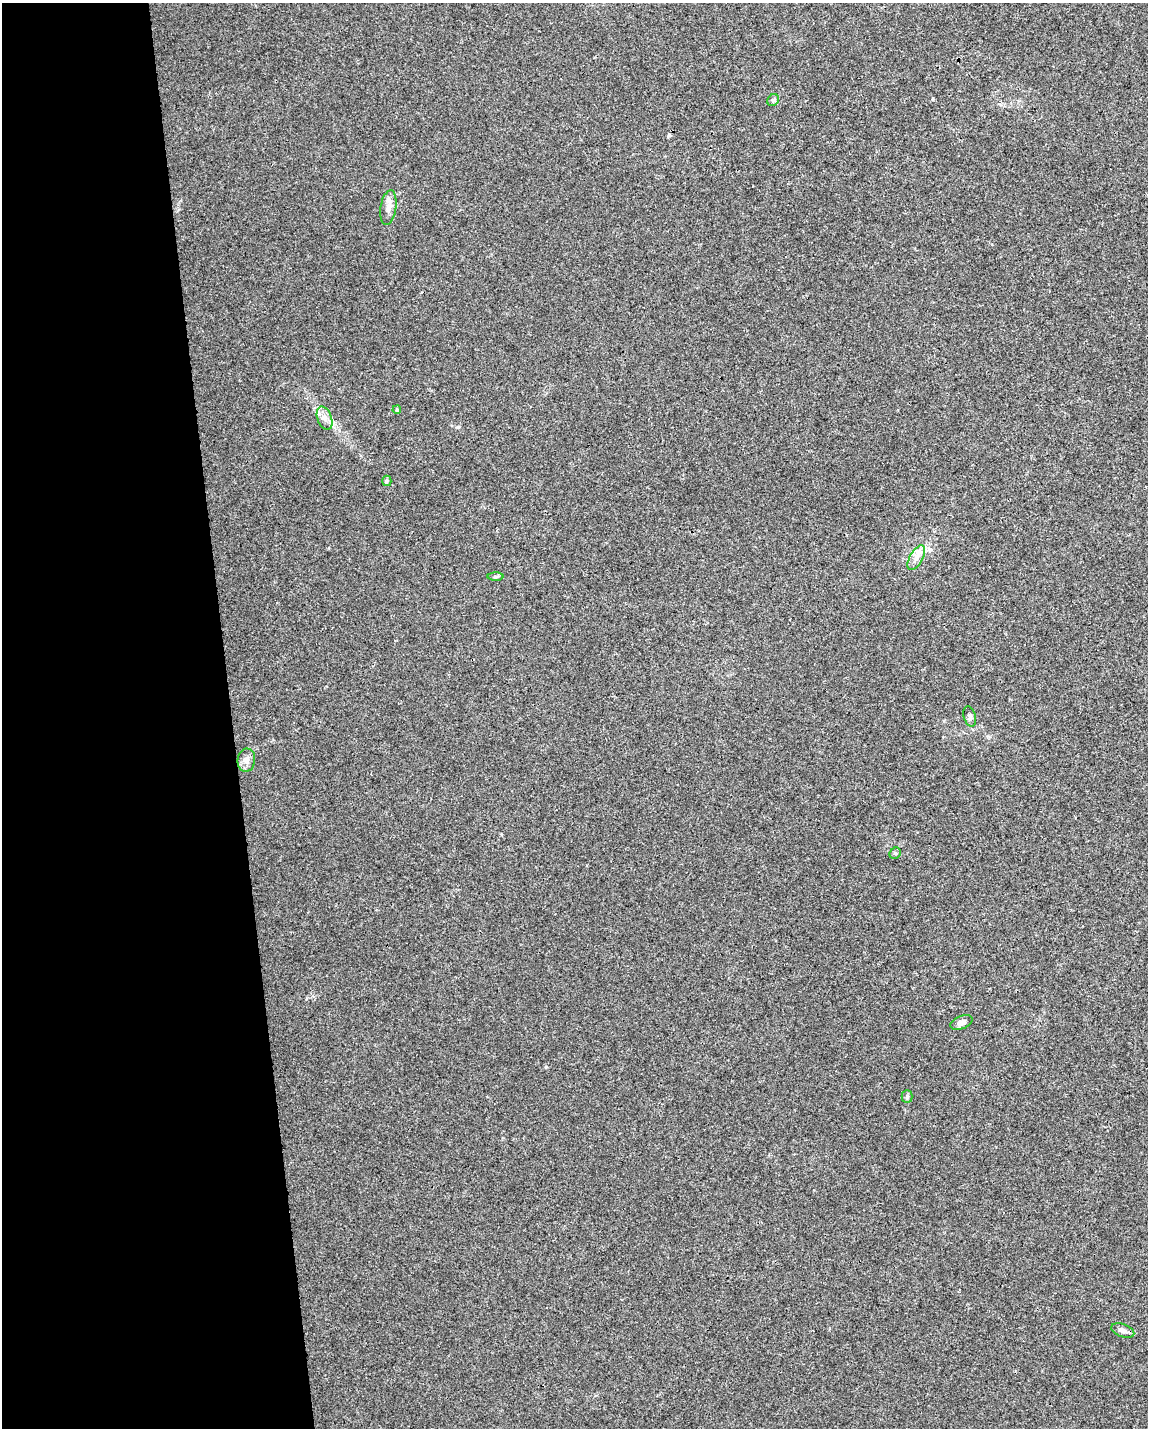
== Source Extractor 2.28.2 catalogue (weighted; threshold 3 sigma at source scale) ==
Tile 5 of 4 x 3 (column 1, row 2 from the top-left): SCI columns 1-1146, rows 1478-2903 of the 4584 x 4338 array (HDU 1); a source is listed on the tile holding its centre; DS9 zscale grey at full resolution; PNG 1150 x 1430 px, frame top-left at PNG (2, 3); each listed source drawn as its Kron ellipse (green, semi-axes under 4 px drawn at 4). Shown black and unused: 20% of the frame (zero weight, under 3 of 4 exposures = <1% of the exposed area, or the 3 px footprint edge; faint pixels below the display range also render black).
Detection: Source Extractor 2.28.2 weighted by HDU 2 'WHT'; one run over the whole footprint, this tile lists its part. Background 0.00662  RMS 0.0031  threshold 0.0141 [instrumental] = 3 sigma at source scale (4.5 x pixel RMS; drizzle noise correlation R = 1.50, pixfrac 1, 0.0396/0.0396 arcsec/px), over >= 5 px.
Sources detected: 14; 1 inside a brighter listed object's ellipse — not listed separately; the other 13 listed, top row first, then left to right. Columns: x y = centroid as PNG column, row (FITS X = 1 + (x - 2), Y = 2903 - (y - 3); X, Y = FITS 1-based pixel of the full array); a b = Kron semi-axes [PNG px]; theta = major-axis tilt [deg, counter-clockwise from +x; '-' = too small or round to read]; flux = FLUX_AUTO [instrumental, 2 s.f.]
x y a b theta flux
773 100 6 5 - 0.63
388 208 17 8 81 2.3
397 410 4 3 - 0.41
325 418 12 7 -70 1.8
387 481 5 5 - 0.41
916 558 13 6 61 2.2
495 577 8 4 1 0.48
970 716 10 6 -75 0.98
246 760 12 9 82 1.9
895 853 6 5 - 0.51
961 1022 12 6 22 1.5
907 1097 6 5 - 0.54
1123 1331 12 6 -22 1.3
Unlisted compact peaks at least as high as the median listed source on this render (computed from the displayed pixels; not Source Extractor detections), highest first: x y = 546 1067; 458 427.